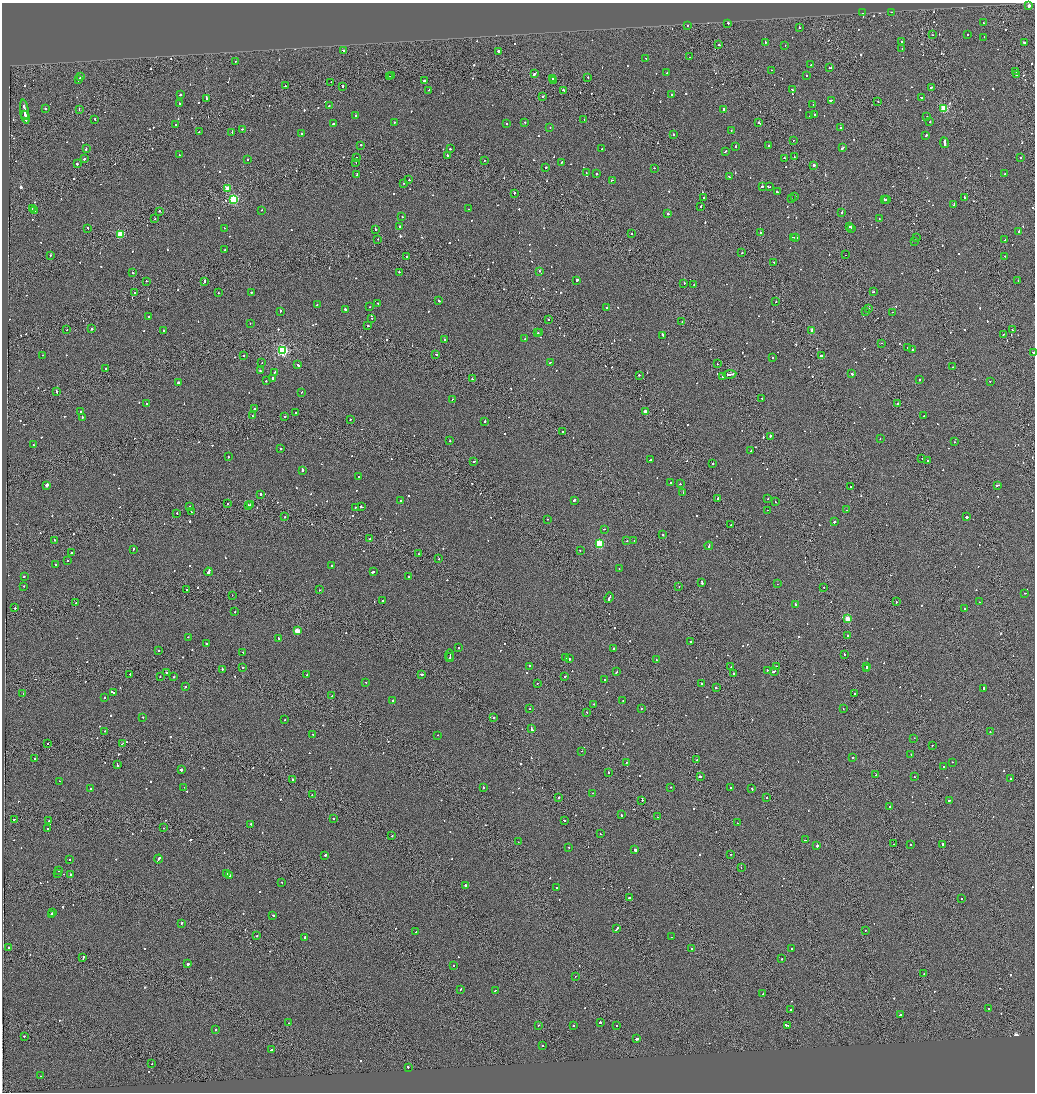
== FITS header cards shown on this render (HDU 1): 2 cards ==
NAXIS1  =                 2065
NAXIS2  =                 2180

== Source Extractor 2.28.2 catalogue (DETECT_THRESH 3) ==
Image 2065 x 2180 px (HDU 1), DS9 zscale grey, zoomed out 1/2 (1 PNG px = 2 x 2 image px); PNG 1037 x 1094 px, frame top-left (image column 1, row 2179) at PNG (2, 3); each listed source drawn as its Kron ellipse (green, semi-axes under 4 px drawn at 4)
Background -0.125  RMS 0.066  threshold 0.199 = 3 sigma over >= 5 px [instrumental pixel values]
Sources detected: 1082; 68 cannot appear on this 1/2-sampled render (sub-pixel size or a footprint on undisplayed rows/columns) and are neither listed nor drawn; of the other 1014, the 500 brightest by FLUX_AUTO listed and drawn (514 fainter detections omitted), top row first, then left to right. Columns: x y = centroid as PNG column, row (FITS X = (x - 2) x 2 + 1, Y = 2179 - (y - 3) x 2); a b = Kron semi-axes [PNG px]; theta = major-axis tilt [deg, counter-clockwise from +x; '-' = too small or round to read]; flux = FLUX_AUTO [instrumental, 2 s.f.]
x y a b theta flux
1029 6 2 2 - 93
892 12 2 1 - 120
863 13 2 2 - 70
728 23 2 2 - 200
983 23 2 2 - 90
687 25 2 1 - 100
799 28 2 2 - 110
968 34 2 1 - 91
933 35 2 1 - 72
984 37 2 2 - 75
902 41 2 2 - 270
765 42 2 2 - 91
1024 43 2 1 - 200
719 45 2 2 - 76
785 46 2 2 - 73
902 49 2 2 - 80
343 50 2 2 - 120
498 51 3 2 - 800
689 57 2 2 - 150
646 59 3 2 - 170
235 61 2 2 - 200
811 65 2 2 - 70
830 68 3 2 - 96
771 70 2 1 - 140
1016 72 2 1 - 200
667 73 2 2 - 170
534 74 3 2 - 360
391 75 2 2 - 110
806 75 2 2 - 170
1016 75 3 2 - 270
81 77 3 2 - 420
390 77 2 1 - 85
588 77 2 2 - 79
553 79 3 2 - 310
78 80 3 2 - 150
424 81 2 2 - 270
554 81 2 1 - 180
331 82 2 1 - 69
285 86 2 1 - 310
342 87 3 2 - 210
931 87 3 2 - 190
429 90 2 2 - 85
563 90 3 2 - 170
792 90 2 2 - 77
180 95 2 2 - 490
672 95 3 2 - 170
542 96 2 2 - 170
921 97 2 2 - 70
206 98 2 2 - 960
831 100 3 1 - 270
878 101 2 2 - 68
180 104 2 2 - 640
813 105 2 2 - 78
329 106 2 2 - 75
45 108 2 2 - 87
944 108 3 3 - 900
79 109 2 1 - 230
723 109 3 2 - 230
24 110 10 2 -82 1100
25 114 3 2 - 320
356 115 2 2 - 100
814 115 2 1 - 320
810 116 2 2 - 73
25 117 6 2 -76 450
927 117 2 2 - 150
95 119 2 2 - 120
584 119 2 1 - 74
524 122 2 2 - 100
930 122 2 2 - 74
394 123 2 2 - 94
759 123 3 2 - 240
333 124 2 2 - 170
506 124 2 2 - 390
175 125 2 2 - 160
550 128 2 2 - 80
841 128 2 2 - 140
242 129 2 2 - 92
731 130 2 2 - 75
199 132 2 2 - 77
232 132 2 2 - 100
302 134 2 2 - 120
673 135 2 2 - 260
926 136 2 2 - 240
793 140 2 1 - 99
944 143 5 2 - 320
361 145 2 2 - 170
768 146 2 2 - 120
735 147 2 2 - 120
86 148 2 2 - 170
843 148 3 2 - 230
450 149 2 2 - 100
602 149 2 1 - 200
725 151 3 2 - 140
179 155 2 2 - 100
447 156 2 1 - 330
794 157 2 1 - 170
1020 157 2 2 - 95
357 158 2 2 - 95
785 158 2 2 - 330
84 159 2 2 - 220
247 159 2 2 - 79
485 160 2 2 - 72
356 162 2 1 - 110
561 162 2 2 - 94
77 164 2 2 - 210
813 165 2 2 - 300
546 168 2 2 - 170
654 168 2 2 - 79
586 173 2 1 - 100
1005 173 2 2 - 140
596 174 2 2 - 150
357 175 3 1 - 130
729 177 2 2 - 160
409 180 2 2 - 68
612 180 3 2 - 160
403 183 2 2 - 190
762 186 2 2 - 150
769 187 2 2 - 660
227 189 3 3 - 300
777 192 2 2 - 130
514 193 2 1 - 520
795 196 2 1 - 110
964 197 3 2 - 180
704 198 2 2 - 170
234 199 3 3 - 1300
791 199 2 2 - 86
884 199 2 1 - 160
886 200 2 2 - 140
954 204 3 2 - 350
701 206 2 2 - 92
32 209 2 2 - 72
468 209 2 2 - 140
262 210 2 2 - 70
34 211 2 2 - 72
159 211 2 2 - 130
842 212 3 2 - 200
668 214 2 2 - 470
402 216 2 2 - 96
155 219 2 2 - 88
879 219 2 2 - 84
400 227 2 2 - 260
850 227 2 2 - 110
88 228 2 2 - 130
225 228 2 1 - 75
851 228 2 2 - 140
375 229 2 2 - 430
760 232 2 2 - 120
1019 232 2 2 - 240
121 234 3 3 - 530
631 234 2 2 - 88
793 237 2 1 - 200
796 237 3 2 - 470
916 238 2 1 - 99
378 239 2 2 - 69
1005 240 2 2 - 140
915 241 2 2 - 90
225 250 2 2 - 72
742 253 2 2 - 70
50 255 2 2 - 110
845 255 2 1 - 81
406 256 2 2 - 320
1005 256 2 1 - 97
773 262 2 2 - 71
540 271 2 2 - 140
399 272 2 2 - 110
133 273 2 2 - 180
576 280 3 2 - 710
146 281 2 2 - 73
204 281 3 2 - 240
1018 281 2 2 - 130
684 283 2 2 - 99
694 285 2 2 - 84
251 292 2 2 - 110
873 292 2 1 - 75
134 293 2 1 - 77
218 293 2 2 - 72
439 301 3 2 - 120
776 302 2 2 - 97
378 303 2 2 - 77
317 305 2 2 - 110
370 307 2 2 - 84
607 308 3 2 - 170
869 308 2 1 - 85
345 309 2 2 - 720
280 311 2 2 - 180
865 312 2 1 - 110
892 312 2 1 - 71
149 317 2 2 - 140
372 318 2 2 - 81
548 320 2 2 - 110
682 322 2 2 - 82
250 324 2 1 - 120
368 326 2 2 - 170
91 329 2 2 - 120
67 330 2 1 - 150
1012 330 2 2 - 95
164 331 2 2 - 270
812 331 2 2 - 130
537 333 2 1 - 78
540 333 2 2 - 70
1003 334 2 1 - 160
663 335 4 2 - 220
525 338 2 1 - 140
445 340 2 2 - 160
882 343 2 1 - 77
908 347 2 2 - 170
282 350 3 3 - 2100
912 350 2 2 - 300
1033 353 3 2 - 320
43 355 2 1 - 68
436 355 3 2 - 140
244 356 2 2 - 72
821 356 3 2 - 240
772 357 2 2 - 70
550 362 2 2 - 120
262 363 2 1 - 69
717 364 2 1 - 110
298 365 3 2 - 280
953 367 2 1 - 81
105 368 2 2 - 90
260 370 2 2 - 130
274 372 2 2 - 130
730 374 6 2 9 670
852 374 2 2 - 150
639 375 2 2 - 300
722 376 2 2 - 79
273 378 2 2 - 660
472 379 2 2 - 150
919 380 2 2 - 150
266 381 2 2 - 83
990 381 2 2 - 94
179 382 2 2 - 270
57 392 3 1 - 190
301 393 2 2 - 100
762 398 2 2 - 93
452 399 2 2 - 81
146 404 2 2 - 86
897 404 2 2 - 85
254 409 2 2 - 95
81 411 2 2 - 68
296 412 2 2 - 110
645 412 2 2 - 150
252 416 2 2 - 180
285 416 2 2 - 180
924 416 2 2 - 100
82 417 2 2 - 180
350 419 2 2 - 110
485 421 2 2 - 120
563 432 2 2 - 72
770 436 3 1 - 540
880 438 2 1 - 140
450 441 2 2 - 100
954 442 2 1 - 74
33 445 2 2 - 130
281 449 2 2 - 250
751 451 2 1 - 78
228 457 2 2 - 290
922 458 2 1 - 430
650 460 2 2 - 87
927 460 2 2 - 84
474 461 3 2 - 88
713 464 2 2 - 260
302 470 2 2 - 440
359 477 2 2 - 87
671 483 2 1 - 240
680 484 2 1 - 300
47 485 2 2 - 120
998 485 4 2 - 230
851 487 2 2 - 150
683 493 2 2 - 230
261 494 2 2 - 260
718 498 2 2 - 730
768 499 2 2 - 98
574 500 3 2 - 330
401 501 2 2 - 85
775 502 2 1 - 87
228 504 2 2 - 110
248 505 2 1 - 100
250 505 2 2 - 660
361 506 3 2 - 130
190 507 3 2 - 200
355 507 2 2 - 91
767 510 2 1 - 130
847 510 2 2 - 170
192 512 2 1 - 71
176 513 2 2 - 120
285 517 2 2 - 86
967 517 2 2 - 3400
548 519 2 2 - 70
834 522 2 2 - 220
731 525 2 2 - 120
604 529 2 1 - 120
663 535 2 2 - 150
370 539 2 2 - 79
55 540 2 2 - 96
627 541 2 2 - 70
634 541 2 2 - 150
599 544 3 3 - 850
709 546 4 2 - 310
133 549 2 2 - 220
580 550 2 2 - 130
71 553 2 2 - 410
419 554 2 1 - 210
439 559 2 2 - 160
67 561 2 2 - 110
55 564 2 2 - 95
331 566 2 2 - 76
619 569 2 2 - 77
208 572 4 2 - 890
373 572 4 2 - 190
24 576 2 2 - 100
408 577 2 2 - 400
702 582 4 2 - 230
777 584 2 2 - 80
24 586 2 2 - 110
679 586 2 2 - 77
824 587 2 1 - 130
186 589 2 2 - 110
320 590 2 1 - 140
1025 593 2 2 - 74
232 595 2 1 - 100
609 598 5 2 - 340
383 600 2 1 - 88
896 602 2 2 - 220
979 602 2 2 - 230
76 603 2 1 - 90
795 604 2 2 - 900
15 608 2 2 - 140
965 609 2 2 - 270
235 612 2 2 - 79
847 619 3 3 - 470
297 631 3 3 - 310
847 635 2 2 - 200
188 637 2 2 - 69
279 638 3 2 - 190
691 641 2 2 - 180
206 644 2 2 - 83
458 648 2 2 - 71
613 648 2 2 - 120
158 651 2 2 - 83
243 652 2 2 - 130
844 654 2 2 - 100
450 655 6 1 88 220
450 658 4 2 - 310
565 658 2 1 - 120
569 659 2 2 - 370
656 660 2 2 - 81
529 666 2 2 - 76
776 666 2 2 - 69
243 667 2 2 - 74
731 667 2 2 - 100
866 667 2 2 - 210
222 669 2 2 - 260
866 669 2 2 - 200
767 670 2 2 - 72
774 671 3 2 - 250
617 672 3 2 - 92
167 673 3 2 - 160
130 674 2 2 - 84
421 674 3 2 - 500
734 674 2 2 - 120
307 675 2 2 - 610
160 676 2 2 - 72
565 676 2 2 - 150
173 677 2 1 - 94
605 679 2 2 - 90
366 682 2 1 - 140
537 683 2 2 - 260
701 683 2 2 - 140
185 687 2 2 - 200
716 688 2 2 - 280
984 689 2 2 - 530
113 692 2 2 - 70
23 693 2 2 - 97
855 693 2 1 - 370
332 696 2 2 - 71
104 698 2 1 - 400
392 700 2 2 - 120
623 700 2 2 - 110
594 704 2 2 - 110
530 708 2 2 - 99
641 708 2 1 - 75
843 708 2 1 - 130
587 712 2 1 - 110
143 717 2 2 - 110
493 717 2 2 - 260
285 720 2 2 - 73
532 729 4 2 - 300
105 731 2 2 - 72
990 732 2 1 - 74
313 734 3 2 - 170
438 735 2 2 - 80
914 738 2 1 - 76
48 743 2 2 - 110
122 744 4 1 - 190
932 745 2 2 - 77
582 751 2 1 - 150
911 754 2 2 - 140
852 757 2 2 - 82
35 758 2 2 - 130
697 759 2 2 - 110
952 762 2 2 - 73
627 763 2 1 - 120
117 764 3 2 - 220
943 767 2 2 - 190
181 770 2 2 - 620
608 772 2 2 - 160
875 775 2 1 - 130
700 777 2 1 - 1100
914 777 2 2 - 110
293 779 2 2 - 390
1011 779 2 2 - 170
59 781 2 1 - 140
184 787 2 1 - 71
671 787 2 2 - 120
483 788 2 2 - 400
730 788 2 2 - 140
91 789 3 2 - 280
752 789 2 2 - 230
593 793 2 2 - 100
312 795 2 2 - 68
559 797 2 2 - 99
766 798 2 1 - 710
642 800 2 1 - 250
949 800 2 2 - 300
890 807 2 1 - 770
621 815 2 2 - 140
658 817 2 2 - 310
334 818 2 2 - 110
14 819 3 2 - 170
49 820 2 1 - 120
564 820 3 2 - 110
737 823 2 2 - 230
250 824 2 2 - 160
48 828 2 2 - 110
163 828 2 1 - 96
600 834 2 2 - 70
392 836 2 1 - 110
805 840 3 1 - 360
518 842 2 1 - 100
894 844 2 2 - 410
910 844 2 2 - 120
943 844 2 2 - 300
817 846 2 2 - 1300
569 847 2 2 - 68
635 850 2 2 - 790
731 854 2 1 - 85
325 855 3 2 - 240
158 859 4 2 - 280
69 860 2 2 - 71
741 867 2 1 - 370
58 870 2 2 - 120
58 873 2 1 - 77
227 874 3 2 - 180
70 875 2 2 - 210
230 875 2 2 - 130
282 882 2 2 - 120
465 885 2 2 - 300
557 887 2 2 - 130
629 897 2 2 - 97
962 898 2 2 - 92
53 912 2 2 - 83
51 914 2 2 - 89
273 915 2 2 - 91
181 923 2 2 - 120
617 929 4 2 - 290
865 930 2 2 - 100
416 932 2 1 - 120
257 936 2 1 - 110
305 937 2 2 - 510
671 937 2 2 - 280
9 947 2 1 - 96
691 948 2 2 - 100
792 948 2 2 - 74
83 958 4 2 - 200
782 959 2 2 - 340
188 964 2 2 - 430
454 966 2 2 - 160
924 974 2 2 - 100
575 976 2 1 - 84
461 989 2 2 - 210
495 991 3 2 - 220
763 994 2 2 - 120
988 1009 2 2 - 140
790 1010 2 2 - 100
901 1014 4 2 - 290
600 1022 2 2 - 220
289 1023 2 1 - 180
538 1025 2 2 - 110
573 1025 2 2 - 240
787 1025 3 2 - 670
616 1026 2 1 - 83
215 1029 2 2 - 98
24 1036 2 2 - 96
637 1039 2 2 - 480
542 1045 2 2 - 130
271 1050 3 2 - 400
151 1064 2 1 - 79
408 1067 2 2 - 250
40 1076 2 2 - 77
At the frame edge (FLAGS 8, measured only in part): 1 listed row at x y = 1033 353
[514 fainter detections neither listed nor drawn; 68 sub-pixel or undisplayed-footprint detections neither listed nor drawn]